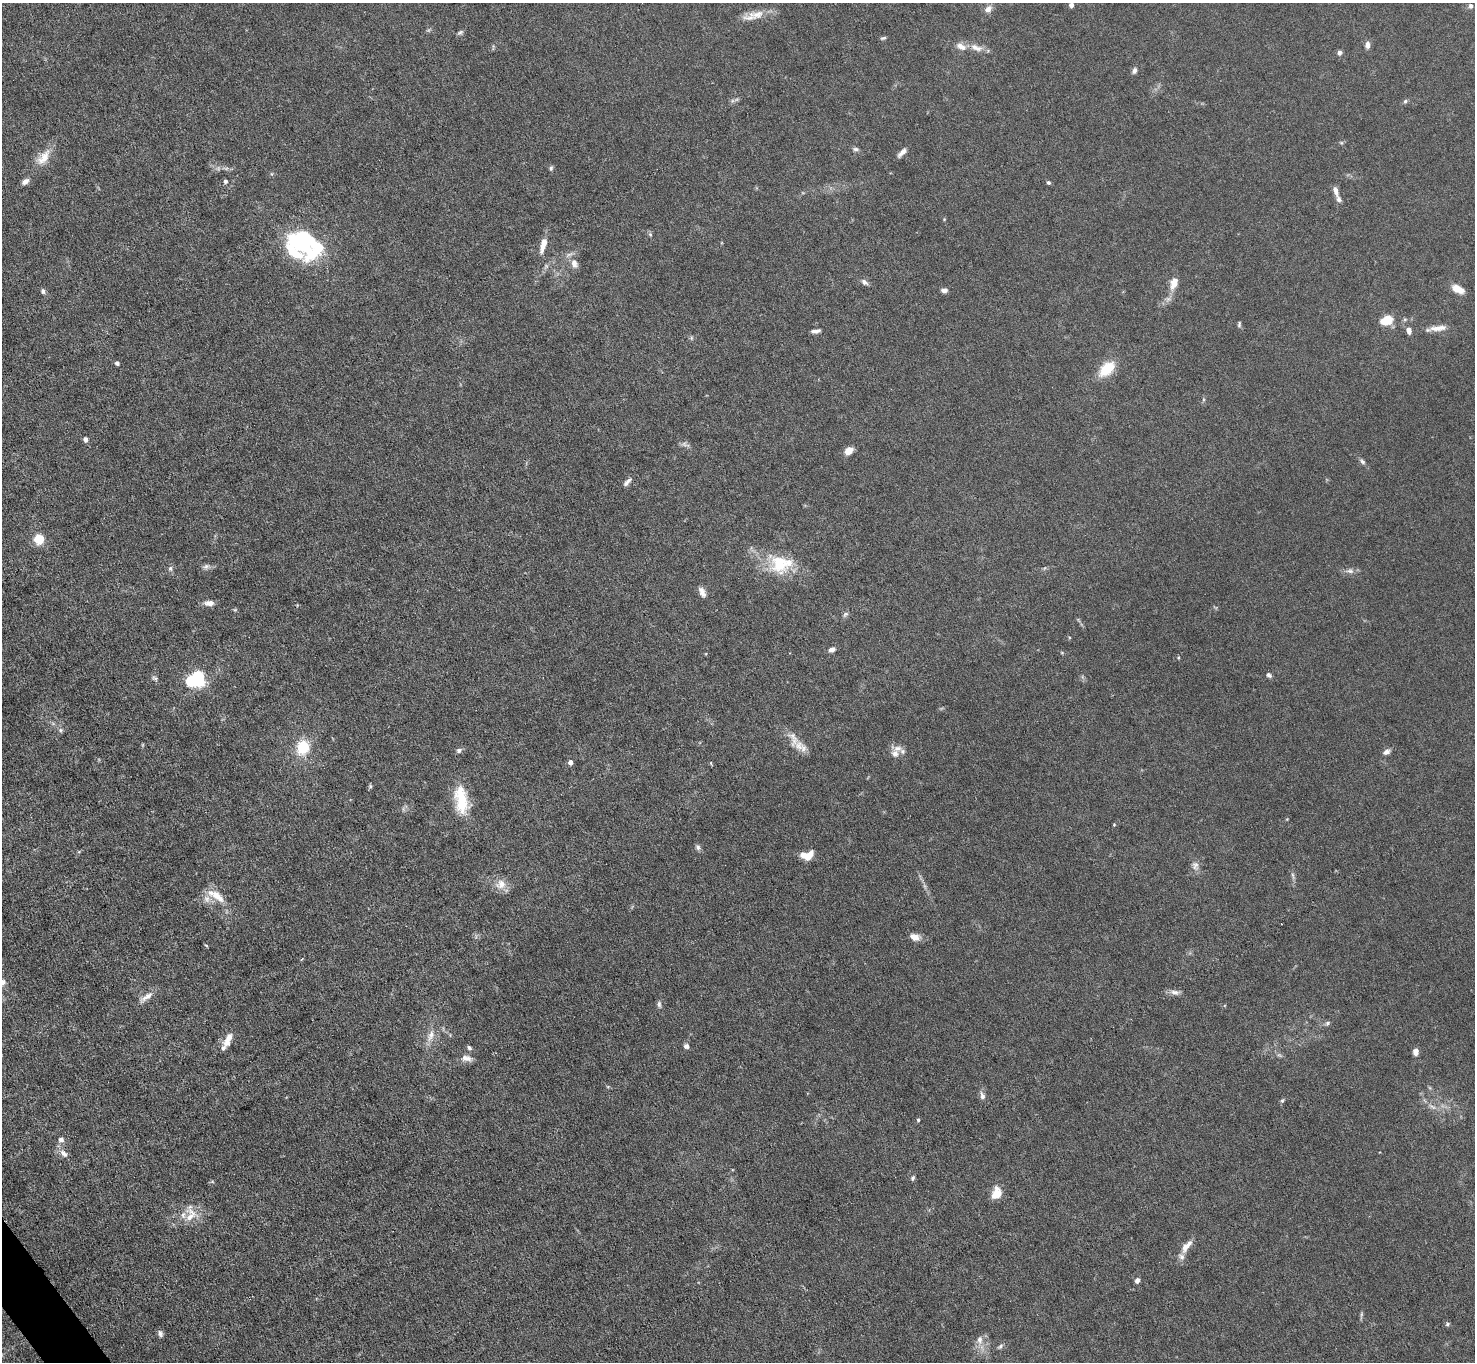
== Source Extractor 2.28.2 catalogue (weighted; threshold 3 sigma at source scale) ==
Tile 7 of 4 x 4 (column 3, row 2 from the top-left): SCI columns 2948-4420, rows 2875-4234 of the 5894 x 5888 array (HDU 1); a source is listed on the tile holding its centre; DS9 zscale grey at full resolution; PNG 1477 x 1364 px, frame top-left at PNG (2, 3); no overlay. Shown black and unused: <1% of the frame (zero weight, under 4 of 8 exposures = <1% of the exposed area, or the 3 px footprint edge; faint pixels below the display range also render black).
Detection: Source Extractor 2.28.2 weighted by HDU 2 'WHT'; one run over the whole footprint, this tile lists its part. Background 0.0261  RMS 0.0022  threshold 0.00888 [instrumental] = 3 sigma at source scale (4.09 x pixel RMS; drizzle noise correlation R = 1.36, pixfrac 0.8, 0.05/0.05 arcsec/px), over >= 5 px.
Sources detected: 116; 1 too faint to see at this stretch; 3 inside a brighter object's white glare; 1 cosmic-ray / hot-pixel residue — not listed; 9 inside a brighter listed object's ellipse — not listed separately; the other 102 listed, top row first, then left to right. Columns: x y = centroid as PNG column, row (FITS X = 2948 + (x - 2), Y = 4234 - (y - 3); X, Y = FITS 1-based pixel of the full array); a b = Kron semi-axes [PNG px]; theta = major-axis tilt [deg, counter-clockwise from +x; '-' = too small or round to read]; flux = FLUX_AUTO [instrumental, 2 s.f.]
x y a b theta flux
1071 5 4 4 - 0.96
1471 6 6 5 - 0.55
988 9 11 8 37 1.1
757 14 21 11 27 2.7
460 32 9 5 32 0.44
883 38 8 3 20 0.31
1367 45 7 6 - 0.97
976 48 19 8 -20 1.9
1339 53 6 5 - 0.53
1134 71 9 6 80 0.57
1405 101 6 5 - 0.37
856 149 8 5 -1 0.47
902 152 13 5 45 1
44 157 26 11 57 3.2
551 168 7 5 79 0.38
225 181 5 5 - 0.47
25 182 10 6 34 0.89
1048 182 5 5 - 0.34
1336 191 12 6 -73 1.1
944 219 4 4 - 0.17
650 234 6 5 - 0.33
300 243 42 20 -23 16
543 245 19 7 75 2.2
574 264 14 9 -68 1.5
864 282 9 6 -40 0.72
1174 283 16 9 72 2.2
1458 289 12 6 -25 3.1
944 290 7 5 11 0.78
43 291 8 5 -80 0.47
1405 319 6 4 19 0.27
1386 320 12 9 20 4
1239 324 8 4 80 0.34
1438 328 23 6 7 1.8
815 331 9 4 7 0.81
1409 331 8 5 -78 0.93
691 338 6 5 - 0.33
117 363 4 4 - 0.67
1107 369 17 10 43 6.2
85 439 5 4 - 0.95
849 451 8 6 38 2.2
1362 462 8 5 -41 0.49
627 482 14 5 47 0.78
39 539 5 5 - 14
779 563 28 23 -63 8.1
206 566 9 7 17 0.68
170 568 7 5 -90 0.48
1350 571 10 6 -4 0.84
702 592 13 6 -64 1.1
209 603 11 6 1 1.3
235 610 6 4 -18 0.24
845 614 8 5 41 0.46
832 650 8 6 18 0.79
1062 653 6 3 -19 0.21
1269 675 8 5 -41 0.52
155 678 8 5 -36 0.45
199 678 17 12 -76 7.8
60 730 6 5 - 0.43
794 739 28 12 -70 2.5
303 747 17 15 73 5.7
459 750 7 6 - 0.56
1386 752 8 6 25 0.78
895 753 12 11 - 1.6
570 762 5 4 - 1.1
370 786 6 5 - 0.31
461 800 36 16 -81 7.3
1114 825 4 3 - 0.16
698 847 8 6 -63 0.54
807 856 12 8 8 3.4
1195 865 12 9 -87 1.1
1293 876 11 4 -81 0.56
501 884 16 13 20 2.1
216 896 30 10 -32 3.4
914 937 10 6 -19 2
206 945 5 3 - 0.18
2 982 8 7 - 0.97
1175 992 12 6 -9 0.92
146 997 23 7 36 1.6
659 1004 10 5 -84 0.52
1327 1023 7 6 - 0.44
431 1036 19 9 67 1.9
229 1037 12 7 54 1.4
686 1046 6 6 - 0.62
223 1048 17 7 70 0.93
469 1048 6 5 - 0.42
1415 1052 7 5 -88 1.3
467 1058 15 8 -9 1.2
982 1096 11 6 -74 0.86
1282 1101 6 5 - 0.31
1432 1107 13 5 -28 0.94
918 1120 4 4 - 0.28
61 1140 8 6 -14 0.66
64 1153 13 7 -44 1.2
913 1178 7 5 64 0.37
996 1193 14 10 72 3.1
191 1215 22 18 86 3.7
1186 1246 21 9 51 1.9
1137 1280 5 5 - 0.87
1361 1314 8 4 90 0.37
1447 1324 7 4 29 0.31
160 1333 9 6 -80 0.64
980 1340 12 8 -84 1.3
1000 1346 8 5 38 0.46
Isophote crosses this tile's border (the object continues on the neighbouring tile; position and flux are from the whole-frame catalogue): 1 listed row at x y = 2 982